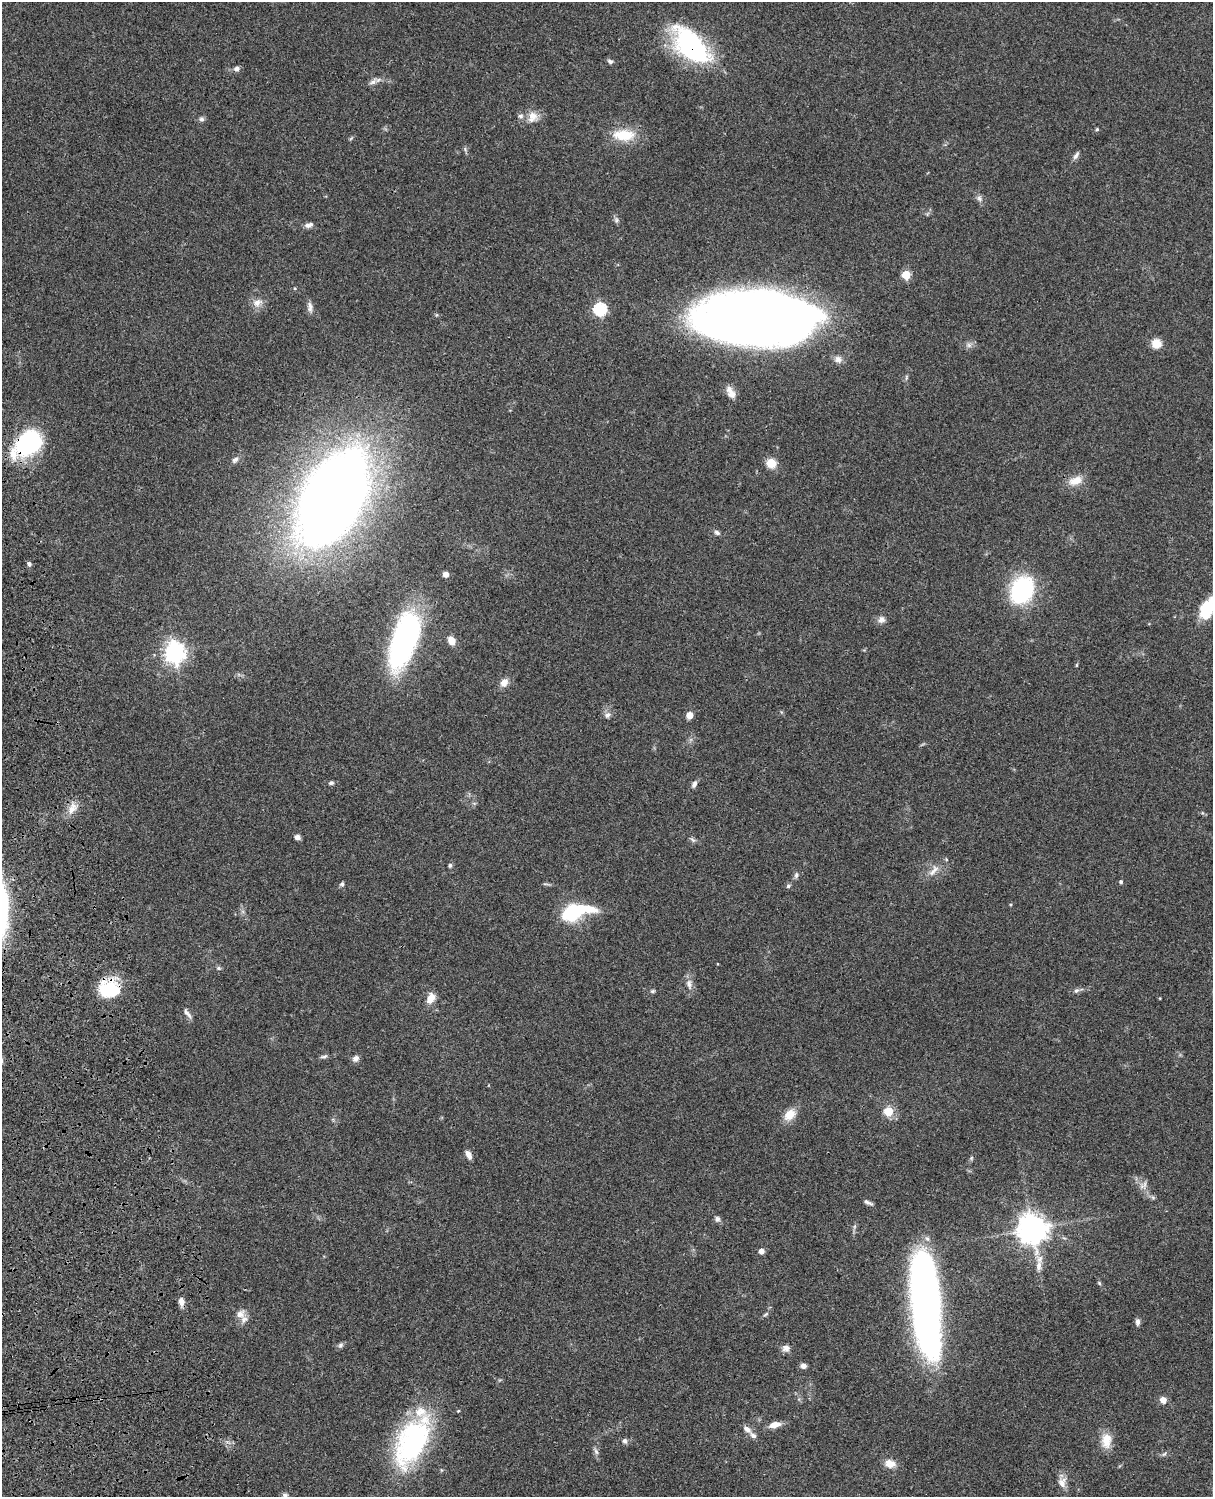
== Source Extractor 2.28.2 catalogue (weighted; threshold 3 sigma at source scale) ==
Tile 7 of 4 x 3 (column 3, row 2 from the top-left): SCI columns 2545-3755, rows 1771-3265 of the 5086 x 4923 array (HDU 1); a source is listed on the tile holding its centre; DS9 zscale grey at full resolution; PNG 1215 x 1499 px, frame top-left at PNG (2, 2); no overlay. Shown black and unused: <1% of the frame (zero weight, under 3 of 4 exposures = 6% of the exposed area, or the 3 px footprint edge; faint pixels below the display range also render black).
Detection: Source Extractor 2.28.2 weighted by HDU 2 'WHT'; one run over the whole footprint, this tile lists its part. Background 0.0761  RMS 0.0059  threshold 0.0264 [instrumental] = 3 sigma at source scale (4.5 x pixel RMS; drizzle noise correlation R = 1.50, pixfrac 1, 0.05/0.05 arcsec/px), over >= 5 px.
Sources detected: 97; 1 inside a brighter object's white glare — not listed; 4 inside a brighter listed object's ellipse — not listed separately; the other 92 listed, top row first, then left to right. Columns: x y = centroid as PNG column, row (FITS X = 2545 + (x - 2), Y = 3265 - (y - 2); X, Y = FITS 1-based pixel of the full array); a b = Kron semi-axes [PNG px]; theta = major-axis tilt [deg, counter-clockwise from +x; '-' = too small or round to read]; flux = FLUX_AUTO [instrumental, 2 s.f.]
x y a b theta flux
691 46 48 25 -47 84
610 61 8 5 -27 1.4
237 68 6 6 - 2.2
373 82 13 6 34 2.6
532 117 16 12 66 6.4
201 119 7 6 - 1.5
1097 129 4 4 - 0.84
624 135 30 14 -1 16
1076 155 12 5 55 1.9
979 198 9 7 -47 2.2
616 220 8 6 -88 1.4
309 225 12 6 16 2.3
906 275 5 5 - 23
257 303 13 9 26 4.5
310 307 15 6 -83 2.7
600 309 6 6 - 79
755 318 88 39 -2 1000
1156 343 10 10 - 6.9
969 345 8 6 -22 1.9
838 359 11 9 -30 3.2
731 392 17 9 -62 4.7
27 444 24 16 41 94
235 460 9 6 40 1.9
771 463 10 9 - 8
1075 481 19 11 18 7.6
333 497 61 35 62 1100
717 533 8 6 -27 1.6
29 564 7 5 -70 1.4
445 574 7 6 - 2.2
1022 590 23 17 62 82
1207 609 25 13 65 21
881 620 10 9 - 2.8
405 638 56 22 72 140
451 641 9 6 -65 6.3
175 652 8 7 - 360
1076 665 6 4 89 0.58
504 683 10 7 60 4.8
607 715 8 7 - 2.2
689 715 5 5 - 6.9
331 783 7 5 17 1.1
694 784 10 5 63 2.2
72 808 17 10 57 5.9
297 837 6 5 - 2.5
693 840 9 5 -44 1.3
450 865 6 5 - 1.1
934 870 20 8 52 5
796 875 8 6 80 1.5
1121 882 4 4 - 1.1
342 884 6 5 - 1.2
788 886 6 5 - 1
1010 905 4 3 - 0.51
574 912 27 11 14 55
219 968 7 5 -21 1
689 984 14 8 -75 3.6
109 989 25 22 2 26
652 991 7 5 26 0.93
1076 991 7 6 - 1.6
430 998 14 9 62 5.6
186 1013 13 6 -72 2.5
324 1056 11 4 12 1.3
356 1058 9 7 44 2.5
888 1111 5 5 - 21
790 1115 14 10 44 8.6
469 1155 9 5 -65 3.5
971 1158 6 4 72 0.79
1144 1185 13 6 58 2.4
1153 1197 7 4 -2 1
868 1202 11 4 -25 1.8
717 1219 7 6 - 1.8
1032 1229 10 10 - 700
761 1251 5 4 - 3.8
1039 1265 16 8 89 4.9
1099 1283 6 4 -48 0.8
181 1301 9 6 -85 3.9
926 1303 91 22 -85 380
241 1314 14 12 53 4.6
766 1314 8 4 35 1
1138 1322 9 6 -89 1.8
340 1345 8 6 65 1.4
786 1348 10 8 1 2.7
803 1366 7 6 - 2.2
1163 1400 8 7 - 3.5
775 1425 12 6 14 5.5
747 1429 12 7 -39 2.9
1106 1440 21 13 87 8.9
625 1441 7 6 - 1.6
412 1442 62 30 63 97
596 1451 10 5 -65 1.8
1164 1454 7 4 43 1
890 1464 14 10 -13 5.6
1062 1483 14 11 90 4.9
285 1495 8 5 0 1.2
Overlapping masked pixels (flux is a lower limit): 3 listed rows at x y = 691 46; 27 444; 109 989
Isophote crosses this tile's border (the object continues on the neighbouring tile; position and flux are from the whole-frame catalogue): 1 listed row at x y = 1207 609